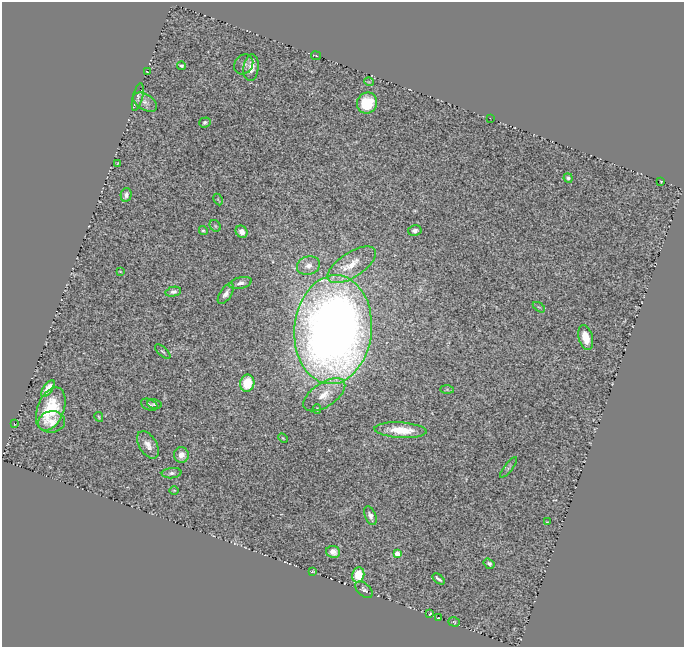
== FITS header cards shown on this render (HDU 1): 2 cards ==
NAXIS1  =                  682
NAXIS2  =                  645

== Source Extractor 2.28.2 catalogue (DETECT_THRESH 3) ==
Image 682 x 645 px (HDU 1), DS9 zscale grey, 1 PNG px = 1 image px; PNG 686 x 649 px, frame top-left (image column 1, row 645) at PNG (2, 2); each listed source drawn as its Kron ellipse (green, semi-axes under 4 px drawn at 4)
Background 0.556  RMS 0.067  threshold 0.201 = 3 sigma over >= 5 px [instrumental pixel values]
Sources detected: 60; all 60 listed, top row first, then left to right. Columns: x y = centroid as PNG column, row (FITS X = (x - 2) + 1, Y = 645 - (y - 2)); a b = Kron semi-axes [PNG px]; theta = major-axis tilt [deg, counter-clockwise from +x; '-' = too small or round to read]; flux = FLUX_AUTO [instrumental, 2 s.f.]
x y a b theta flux
316 56 5 4 - 5.9
244 64 10 9 - 19
181 66 4 3 - 8
251 68 13 7 83 44
147 72 3 2 - 3
369 82 5 3 - 3.5
138 97 14 5 75 14
145 102 13 7 -31 26
367 103 11 10 - 150
490 118 3 2 - 3.1
205 122 6 5 - 10
118 163 3 2 - 3.4
568 178 5 4 - 12
661 181 3 2 - 3.2
126 195 7 5 77 22
218 199 6 3 -63 3.9
215 226 6 5 - 7.3
203 230 4 4 - 7.2
415 231 6 5 - 18
242 232 6 5 - 34
308 265 12 9 18 39
352 265 28 12 33 110
120 271 3 2 - 3.1
240 283 11 5 14 20
173 292 8 4 12 14
226 294 12 5 56 24
539 307 7 3 -36 5.9
333 330 54 38 85 5700
586 337 13 7 -74 89
163 351 9 4 -43 7.3
247 383 8 7 - 140
48 389 10 4 54 50
447 389 7 4 -1 6.5
324 395 24 12 33 82
154 404 7 4 -8 8
149 405 9 5 -24 12
51 409 22 13 69 220
317 409 5 3 - 5.2
99 417 5 3 - 5.8
52 422 13 10 9 49
14 423 4 2 - 3.3
401 430 26 7 -3 120
283 438 5 3 - 4.4
148 445 15 8 -59 36
181 455 8 7 - 30
508 468 12 4 51 8.8
172 473 10 5 5 14
174 490 4 3 - 4
370 516 10 5 -68 19
547 522 2 2 - 2.6
333 552 7 6 - 28
397 554 4 4 - 90
489 564 6 4 -35 11
313 571 3 2 - 3.7
358 575 7 6 - 110
439 579 7 3 -40 11
364 590 10 6 -43 15
430 614 4 2 - 5.3
438 618 3 2 - 2.8
454 622 6 4 -17 6